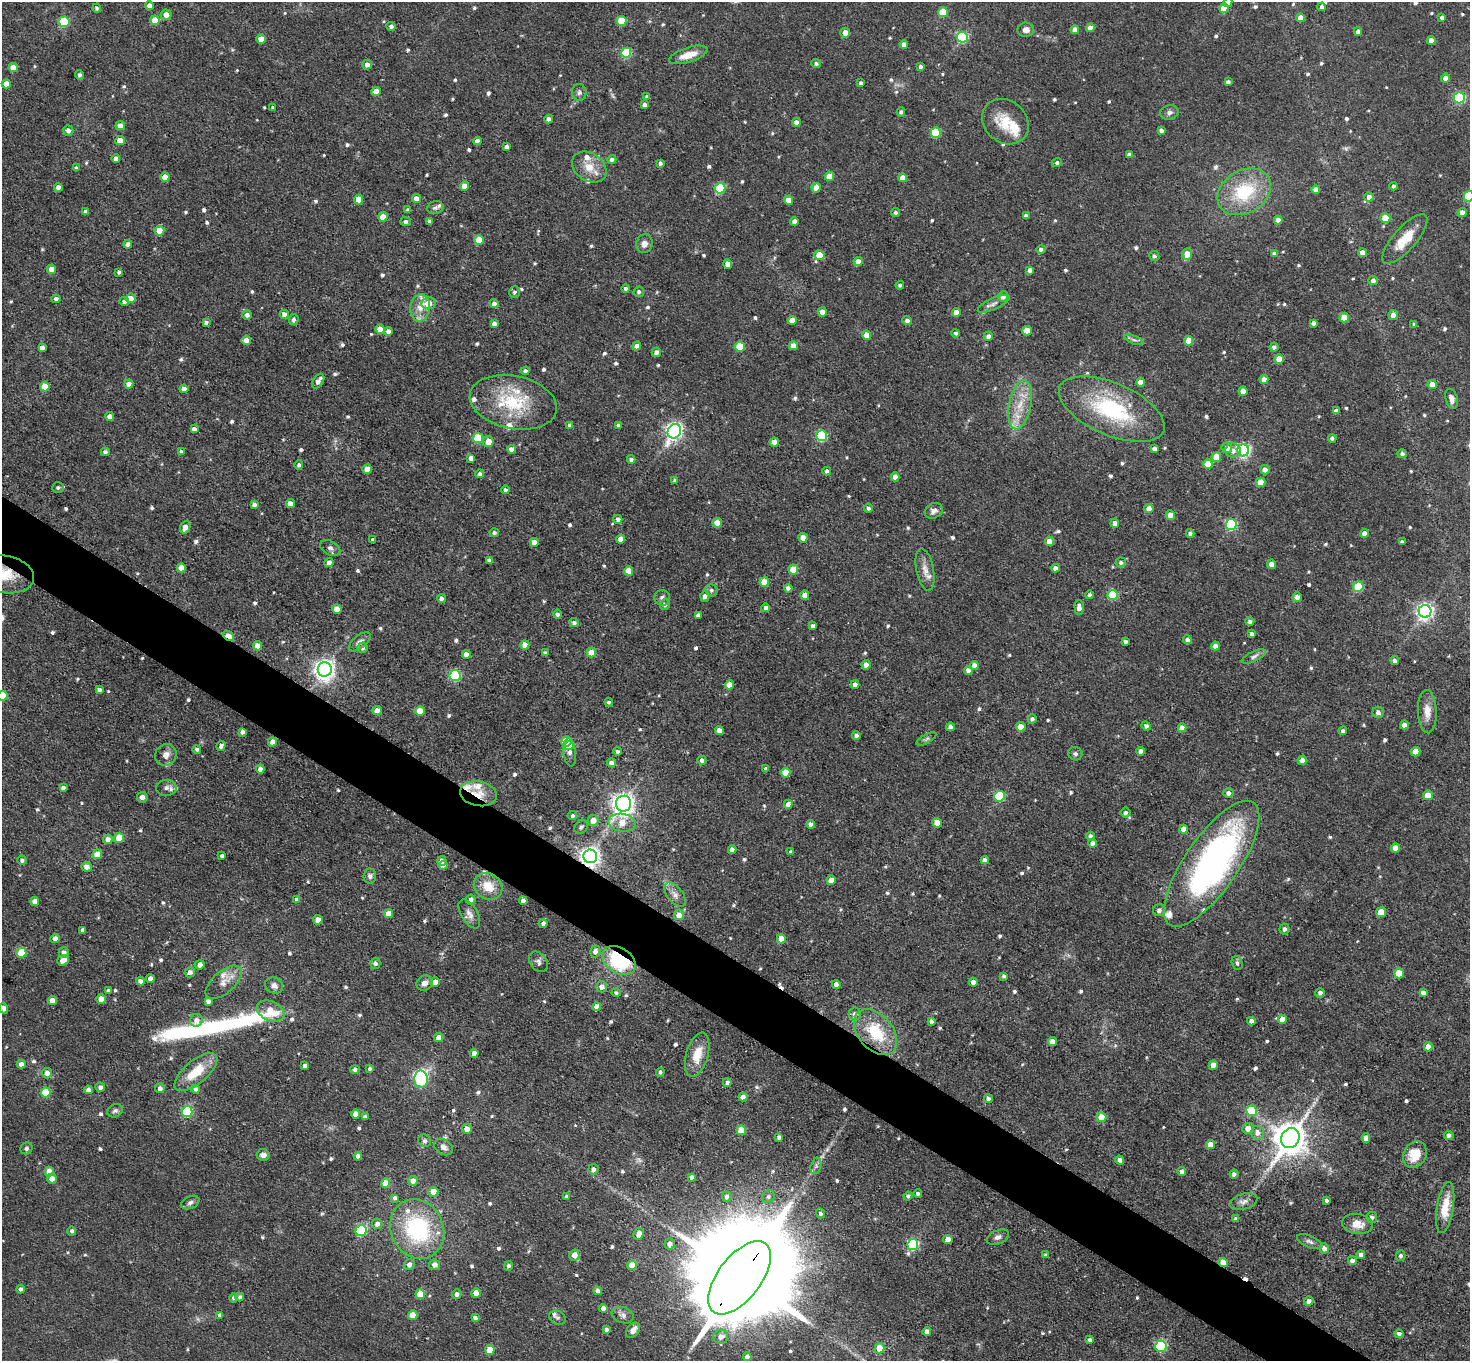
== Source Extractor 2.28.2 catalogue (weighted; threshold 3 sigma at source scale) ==
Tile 6 of 4 x 4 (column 2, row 2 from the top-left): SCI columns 1469-2936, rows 3011-4369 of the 5872 x 5879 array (HDU 1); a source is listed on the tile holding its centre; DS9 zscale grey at full resolution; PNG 1472 x 1363 px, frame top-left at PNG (2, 2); each listed source drawn as its Kron ellipse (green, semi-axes under 4 px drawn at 4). Shown black and unused: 4% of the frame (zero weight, under 3 of 5 exposures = <1% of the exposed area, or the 3 px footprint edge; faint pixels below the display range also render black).
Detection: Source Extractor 2.28.2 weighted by HDU 2 'WHT'; one run over the whole footprint, this tile lists its part. Background 0.0516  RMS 0.007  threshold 0.0314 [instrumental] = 3 sigma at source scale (4.5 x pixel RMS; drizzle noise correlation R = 1.50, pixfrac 1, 0.05/0.05 arcsec/px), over >= 5 px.
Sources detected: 750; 3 too faint to see at this stretch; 1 inside a brighter object's white glare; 3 cosmic-ray / hot-pixel residue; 1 long thin detection or spike segment (spike, bleed or trail) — neither listed nor drawn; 18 inside a brighter listed object's ellipse — not listed separately; of the other 724, all 500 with FLUX_AUTO >= 1.63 (the completeness limit of this list) listed and drawn (224 fainter detections not listed), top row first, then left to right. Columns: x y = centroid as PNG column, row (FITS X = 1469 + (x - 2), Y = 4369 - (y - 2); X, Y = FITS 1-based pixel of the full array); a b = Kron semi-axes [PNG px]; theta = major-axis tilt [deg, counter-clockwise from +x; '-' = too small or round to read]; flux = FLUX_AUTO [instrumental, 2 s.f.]
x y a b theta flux
1228 2 4 4 - 4
150 6 4 4 - 5.1
1322 7 4 4 - 2
97 8 4 4 - 1.6
1224 8 5 4 - 12
943 12 5 5 - 25
166 15 5 5 - 6.2
1301 18 4 4 - 6.9
1442 18 4 4 - 2.3
155 20 5 4 - 11
621 21 5 5 - 29
64 22 5 5 - 49
391 26 4 4 - 2.1
1090 28 4 4 - 5.8
1026 30 8 7 - 3.8
1075 30 4 4 - 5.6
1358 31 4 4 - 3.3
845 33 5 5 - 6.3
962 37 5 5 - 82
261 39 5 4 - 9
1431 40 4 4 - 4.8
904 44 4 4 - 3.5
626 53 5 5 - 45
688 55 20 7 17 10
816 64 5 4 - 2
367 65 5 4 - 4.1
921 67 4 3 - 2.2
13 68 5 4 - 9.6
79 75 5 4 - 2.2
1445 78 4 4 - 5
1228 82 4 4 - 2
861 83 4 3 - 2
6 84 5 4 - 8.6
376 91 4 4 - 7.8
579 92 8 7 - 2.4
647 97 4 3 - 1.8
1459 98 5 5 - 80
645 105 4 4 - 2.7
273 107 4 3 - 1.9
901 112 5 4 - 1.7
1169 113 9 7 14 2.9
549 119 4 4 - 4.4
797 122 4 4 - 3.6
1005 122 25 21 -41 21
120 126 4 4 - 6.2
1161 130 4 4 - 3.2
68 131 5 5 - 3.2
936 133 5 5 - 35
120 141 5 4 - 11
477 141 4 4 - 3.6
507 147 4 4 - 3.7
1129 154 4 4 - 2.6
116 158 4 4 - 3.8
612 159 4 4 - 2
660 163 4 3 - 1.8
1057 163 5 4 - 1.8
589 167 18 13 -34 12
76 168 4 3 - 1.6
829 176 4 4 - 9.5
165 177 4 4 - 8.3
903 178 4 4 - 7.4
464 186 4 4 - 7.9
1394 186 4 4 - 1.8
58 187 4 4 - 4.5
720 188 5 5 - 50
816 188 4 4 - 10
1316 190 4 4 - 4.5
1244 192 28 21 31 43
1469 196 5 5 - 39
1369 197 5 4 - 3.2
358 199 5 4 - 11
417 199 4 4 - 6
788 200 4 4 - 9.5
435 208 8 6 19 2
408 210 4 4 - 1.9
86 211 4 4 - 3
896 212 4 4 - 1.7
1462 213 4 4 - 4.6
1026 216 4 4 - 2.8
383 217 5 4 - 7.4
1385 218 5 5 - 17
1278 220 4 4 - 4.3
429 221 4 4 - 2.3
794 221 4 4 - 4.3
405 222 5 4 - 2.2
159 231 5 5 - 11
1405 239 31 11 48 18
479 240 5 5 - 16
128 244 4 4 - 2.6
644 244 9 8 - 4.6
1041 249 4 4 - 2.2
1274 253 4 3 - 2.3
1363 253 4 4 - 6
1187 254 6 5 - 9
819 255 5 5 - 17
1154 256 5 5 - 1.9
858 261 4 4 - 6.3
728 264 4 4 - 5.9
52 269 5 4 - 7.5
1030 270 4 4 - 3.5
119 272 4 3 - 2
1373 281 5 4 - 2.8
900 285 4 3 - 1.7
626 289 4 4 - 1.8
514 292 6 5 - 2
639 292 5 5 - 1.8
1003 296 5 5 - 3.9
131 298 5 4 - 7.8
56 299 4 4 - 1.9
124 301 5 4 - 2.2
428 303 7 6 - 10
494 304 4 4 - 3.8
994 304 17 5 25 3.8
420 308 14 10 83 8.6
822 312 4 4 - 5.6
956 312 4 4 - 5.2
284 314 4 4 - 4.3
247 315 5 4 - 3.7
1393 315 5 4 - 4.8
1344 318 5 4 - 17
294 319 5 5 - 2.5
792 320 4 4 - 8.6
907 320 4 4 - 2.6
206 322 4 3 - 1.7
1313 323 4 4 - 2.7
494 324 4 4 - 3.9
1414 324 4 3 - 1.6
380 329 4 4 - 8.5
388 331 4 4 - 3.9
1027 331 5 4 - 15
956 333 4 4 - 1.9
867 335 4 4 - 8.5
988 336 4 4 - 3.2
246 340 5 4 - 4.8
1134 340 10 4 -21 2
1189 341 4 4 - 16
637 346 4 4 - 4.5
793 346 4 4 - 8.1
42 347 4 4 - 3.2
740 347 5 5 - 24
1274 347 4 4 - 2.3
656 352 5 4 - 3.1
1279 359 5 4 - 14
525 371 4 4 - 3
1264 379 4 4 - 5.6
318 381 8 5 57 4.3
1141 382 4 4 - 8.1
129 384 4 4 - 5.4
1432 384 4 4 - 11
45 386 5 5 - 14
184 389 4 4 - 5
1243 391 4 4 - 6.4
1452 399 10 6 -75 4.4
513 402 44 26 -12 46
1020 405 25 11 79 17
1112 409 56 26 -23 73
1336 411 4 4 - 3.8
110 417 4 4 - 7.1
570 425 4 4 - 3.1
618 425 4 4 - 1.7
194 429 4 4 - 2.7
674 431 7 6 - 270
821 436 5 5 - 65
478 438 5 5 - 29
1332 438 4 4 - 1.7
488 442 5 5 - 9.3
774 442 4 4 - 7.2
1227 448 5 5 - 4.5
511 449 4 4 - 4.7
1154 449 4 4 - 3.3
1243 450 6 6 - 190
1233 451 8 7 - 4
105 452 4 4 - 2.6
181 452 4 3 - 2
1402 454 5 4 - 2.2
1216 457 5 4 - 14
471 458 4 4 - 4.1
631 459 4 4 - 2.6
1208 464 5 4 - 12
299 465 5 4 - 1.9
367 469 5 4 - 8.2
1265 470 5 4 - 4.2
827 471 4 4 - 2
480 474 4 4 - 2.3
895 477 4 4 - 4.5
675 481 4 4 - 1.7
1261 482 5 4 - 11
58 488 6 5 - 1.7
506 490 4 4 - 2.2
254 504 4 4 - 3
290 504 4 4 - 6.6
868 508 4 4 - 2.1
1149 509 4 4 - 5.8
934 511 9 7 28 3.4
1170 515 4 4 - 6
618 519 4 4 - 2.8
717 523 4 4 - 13
1115 523 4 4 - 4.5
1231 524 5 5 - 71
185 527 6 5 - 5.3
494 532 5 4 - 2
1190 533 4 4 - 2
1364 533 4 4 - 4.9
803 538 4 4 - 7.3
620 539 4 4 - 5.8
373 540 4 4 - 3
1049 541 4 4 - 9.1
534 542 4 4 - 5.3
1402 542 3 3 - 1.9
330 548 11 7 -30 2.6
489 560 4 4 - 2.8
329 562 5 4 - 3.8
1121 562 5 5 - 2
1272 564 4 4 - 6.2
181 568 4 4 - 8.1
1055 568 4 4 - 3.8
793 570 5 4 - 14
925 570 21 8 -79 6.8
629 571 4 4 - 10
4 574 30 18 -10 25
764 582 5 5 - 15
1358 587 5 5 - 35
788 588 4 4 - 2.8
711 590 6 5 - 1.8
805 595 5 4 - 7.2
1090 595 4 4 - 1.8
1113 595 5 5 - 38
705 596 5 4 - 3.4
1297 597 5 4 - 3.4
441 598 4 4 - 2.3
662 598 8 8 - 2.5
665 604 5 5 - 2.5
1079 607 7 4 -87 3.8
766 608 4 4 - 2.7
337 609 5 4 - 9.7
1425 611 6 6 - 280
557 614 4 4 - 2.1
698 615 4 4 - 2.5
1250 621 4 4 - 1.9
574 623 5 4 - 2.5
813 626 4 4 - 3.2
1252 634 4 4 - 3.1
229 636 6 3 -36 20
1188 640 4 4 - 3.3
1125 641 4 3 - 2
360 642 13 6 39 3.5
525 645 4 4 - 7.6
258 646 4 4 - 7.2
1215 646 4 4 - 4.5
362 648 5 5 - 2.4
545 653 4 3 - 2.2
591 653 5 5 - 14
466 654 4 4 - 5.2
1254 656 13 5 24 2.6
1395 661 4 4 - 2.3
866 665 5 4 - 4.2
974 665 4 4 - 5
325 669 7 7 - 500
968 670 4 4 - 4
455 676 5 5 - 71
855 684 4 4 - 3.5
729 685 5 4 - 6.3
99 690 4 4 - 2.9
3 696 5 5 - 29
609 702 4 4 - 1.6
377 711 4 4 - 5.5
420 711 5 4 - 13
1378 712 5 5 - 2.8
1427 712 22 9 -88 8
1032 719 4 4 - 2.1
1404 725 4 4 - 4.8
1146 726 5 4 - 2.6
950 727 4 4 - 2.5
1021 727 5 4 - 12
1182 728 4 4 - 5.7
719 731 4 4 - 7.5
1343 731 4 4 - 2.1
242 732 4 4 - 2.8
856 735 4 4 - 2.8
926 739 11 4 29 1.7
566 741 5 5 - 22
272 742 5 4 - 4.7
569 745 5 4 - 16
221 746 5 4 - 2.7
197 749 4 3 - 1.9
617 751 4 4 - 1.8
1141 751 4 4 - 3.3
570 752 14 6 -84 4.2
1416 752 5 4 - 13
1075 754 7 6 - 1.9
166 755 11 10 - 5.3
702 760 4 4 - 2.5
1302 760 5 4 - 5.1
611 763 4 4 - 3.9
260 769 4 4 - 5
766 769 4 4 - 2.4
785 773 5 5 - 15
63 788 4 4 - 2.7
166 788 10 8 1 3.5
1228 793 5 5 - 3.2
478 794 19 12 -11 13
1428 795 5 5 - 9.8
999 796 5 5 - 58
142 797 5 5 - 3.9
623 804 8 7 - 510
788 804 4 4 - 4.4
1126 813 5 5 - 2.2
573 816 4 4 - 2.3
593 821 5 5 - 7.3
622 823 13 9 -9 13
937 823 5 4 - 14
811 824 4 4 - 3.9
581 827 7 6 - 2
1183 829 4 4 - 6.4
1091 836 5 4 - 3.3
119 838 5 5 - 15
108 839 5 5 - 4.4
1092 843 4 4 - 4.1
1395 848 4 4 - 7.4
732 850 4 4 - 4.9
791 852 4 4 - 1.9
97 854 5 4 - 9.1
222 856 4 3 - 2.1
590 856 7 7 - 430
22 860 5 4 - 1.7
985 860 4 4 - 4.2
442 861 5 4 - 3.2
1212 864 74 26 55 240
443 865 4 4 - 3.7
87 867 5 5 - 5.3
370 876 7 6 - 2.4
831 880 4 4 - 9.5
488 886 15 12 -32 15
675 895 14 7 -52 4.2
297 900 4 4 - 3.8
471 900 5 4 - 3.3
35 901 4 4 - 6.6
523 901 4 4 - 3.6
1159 910 6 6 - 2.6
1381 912 5 5 - 15
388 913 4 4 - 8
469 914 16 8 -59 4.7
679 915 5 5 - 7.1
318 920 4 4 - 7.4
543 923 4 4 - 2.2
1284 929 5 5 - 2.1
83 930 4 4 - 3.1
55 938 4 4 - 4.3
781 939 4 4 - 13
595 951 6 5 - 3.5
64 952 5 5 - 3
21 953 5 5 - 26
63 960 6 5 - 5.9
619 961 18 12 -33 57
538 962 11 8 -51 2.7
375 963 5 5 - 2.1
1237 963 7 5 -72 1.9
200 965 5 4 - 4.3
190 972 5 5 - 3.4
1399 973 5 5 - 18
1004 976 4 3 - 1.9
150 979 4 4 - 5.4
140 981 4 4 - 4
224 982 22 11 41 8.1
435 982 5 5 - 5.6
973 982 4 4 - 4.5
424 983 8 7 - 3.9
836 984 4 4 - 5.5
274 986 9 8 - 3.2
602 987 5 5 - 4.3
108 991 4 3 - 1.9
616 993 4 4 - 1.7
1320 993 5 4 - 2.3
1423 993 4 4 - 4.2
101 999 4 4 - 8.7
52 1001 4 4 - 8.4
208 1001 4 4 - 3.1
596 1007 4 4 - 6.6
4 1008 5 4 - 3
271 1011 14 9 -25 15
855 1014 6 6 - 3.5
1282 1019 4 4 - 9
196 1020 6 6 - 4.4
931 1021 4 4 - 2.3
1251 1021 4 4 - 4.2
875 1032 26 17 -49 35
439 1038 4 4 - 7
1053 1042 4 4 - 7.8
1428 1047 4 4 - 6.8
474 1053 4 4 - 5.2
697 1055 23 11 74 14
21 1064 4 4 - 3.9
1213 1065 5 4 - 7.2
305 1066 4 4 - 3
370 1069 4 4 - 1.9
355 1070 5 4 - 2.2
196 1072 26 11 40 21
660 1072 4 4 - 1.8
47 1073 5 5 - 5
421 1079 8 6 -90 97
727 1082 4 4 - 2.4
100 1087 5 4 - 2.9
160 1088 5 5 - 3.1
195 1089 4 4 - 1.8
88 1090 4 4 - 3.2
46 1093 5 5 - 30
743 1097 4 4 - 4.3
988 1099 4 4 - 2.3
115 1111 8 6 25 1.9
1251 1111 5 5 - 33
187 1112 5 5 - 72
356 1114 4 4 - 8.6
365 1117 4 4 - 2.6
1101 1117 5 5 - 12
1248 1128 6 5 - 6.6
467 1129 5 5 - 5.7
741 1130 5 4 - 19
1257 1132 7 6 - 4.5
1449 1135 4 4 - 3
779 1137 4 4 - 2.5
1290 1138 10 9 - 1500
1366 1138 4 4 - 5.8
425 1141 7 6 - 2.3
1210 1144 4 4 - 8
443 1147 10 7 -35 3.8
26 1148 6 6 - 1.7
1415 1154 14 11 61 15
263 1155 6 6 - 3.7
358 1156 4 4 - 4.1
1120 1160 4 4 - 2.7
816 1166 8 5 76 1.9
593 1169 5 5 - 2.9
49 1171 5 4 - 11
1182 1172 4 4 - 3.3
1234 1174 4 4 - 2.6
692 1177 4 4 - 2.6
52 1179 5 5 - 5.2
413 1181 5 5 - 4.9
385 1183 5 4 - 13
433 1192 5 5 - 7.5
918 1194 4 4 - 1.9
908 1196 4 4 - 1.8
566 1197 4 3 - 2
727 1197 5 4 - 2.8
768 1197 6 6 - 2.1
395 1198 4 4 - 2.8
1326 1200 4 3 - 2
1243 1202 14 8 16 4.1
190 1203 10 6 23 2.4
1445 1208 26 8 81 16
820 1213 5 4 - 2.2
1372 1217 5 5 - 2.2
1236 1219 4 4 - 2.6
377 1224 5 5 - 3.9
1357 1224 15 10 -8 8.7
417 1229 30 26 -65 79
72 1231 4 4 - 2
361 1231 6 5 - 56
639 1234 6 5 - 5.9
998 1237 12 6 23 3.1
948 1240 4 4 - 9.9
1309 1242 13 6 -23 2.8
669 1244 5 5 - 3.9
913 1245 5 5 - 80
1324 1248 5 4 - 3.8
574 1255 5 5 - 6.5
1045 1255 3 3 - 1.8
1361 1255 4 4 - 2.3
1401 1256 5 5 - 2
1352 1261 4 4 - 3.3
1223 1262 5 4 - 8.9
409 1265 5 5 - 3.8
435 1265 5 5 - 4.9
632 1265 5 4 - 11
509 1266 5 4 - 1.9
740 1278 43 21 53 33000
21 1289 4 4 - 2.4
598 1291 4 4 - 3.6
476 1293 4 4 - 8.8
420 1294 5 4 - 16
457 1294 5 4 - 3.3
240 1297 4 4 - 1.9
233 1298 4 4 - 1.7
1309 1301 5 4 - 3.4
603 1308 4 4 - 4.4
220 1315 4 3 - 2.1
413 1315 5 4 - 12
623 1315 11 8 -20 3.3
475 1318 4 4 - 3
557 1318 8 6 -28 2.4
606 1330 4 3 - 2
633 1330 8 5 51 4.6
927 1331 4 4 - 3.6
1399 1334 4 4 - 2.5
721 1337 7 7 - 5.4
1090 1340 4 4 - 2.7
1161 1346 5 5 - 87
879 1348 5 5 - 13
490 1350 5 4 - 16
747 1357 4 4 - 4.1
Overlapping masked pixels (flux is a lower limit): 7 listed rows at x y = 4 574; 229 636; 478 794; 590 856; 619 961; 1223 1262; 740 1278
Isophote crosses this tile's border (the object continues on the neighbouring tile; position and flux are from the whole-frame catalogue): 5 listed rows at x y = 1228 2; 1469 196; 4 574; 3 696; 4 1008